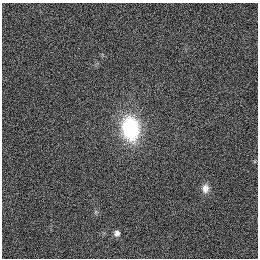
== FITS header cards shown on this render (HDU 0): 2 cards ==
NAXIS1  =                  256
NAXIS2  =                  256

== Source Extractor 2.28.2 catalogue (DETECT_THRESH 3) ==
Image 256 x 256 px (HDU 0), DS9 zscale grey, 1 PNG px = 1 image px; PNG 260 x 260 px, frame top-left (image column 1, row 256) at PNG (2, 3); no overlay
Background 1120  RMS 5.2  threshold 15.7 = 3 sigma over >= 5 px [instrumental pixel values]
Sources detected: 3; all 3 listed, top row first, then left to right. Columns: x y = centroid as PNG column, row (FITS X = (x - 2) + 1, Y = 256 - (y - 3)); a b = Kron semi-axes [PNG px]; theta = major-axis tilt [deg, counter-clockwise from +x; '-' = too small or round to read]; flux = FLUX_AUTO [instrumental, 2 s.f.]
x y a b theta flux
130 128 24 17 -81 32000
205 188 11 9 84 2500
117 233 8 7 - 1500